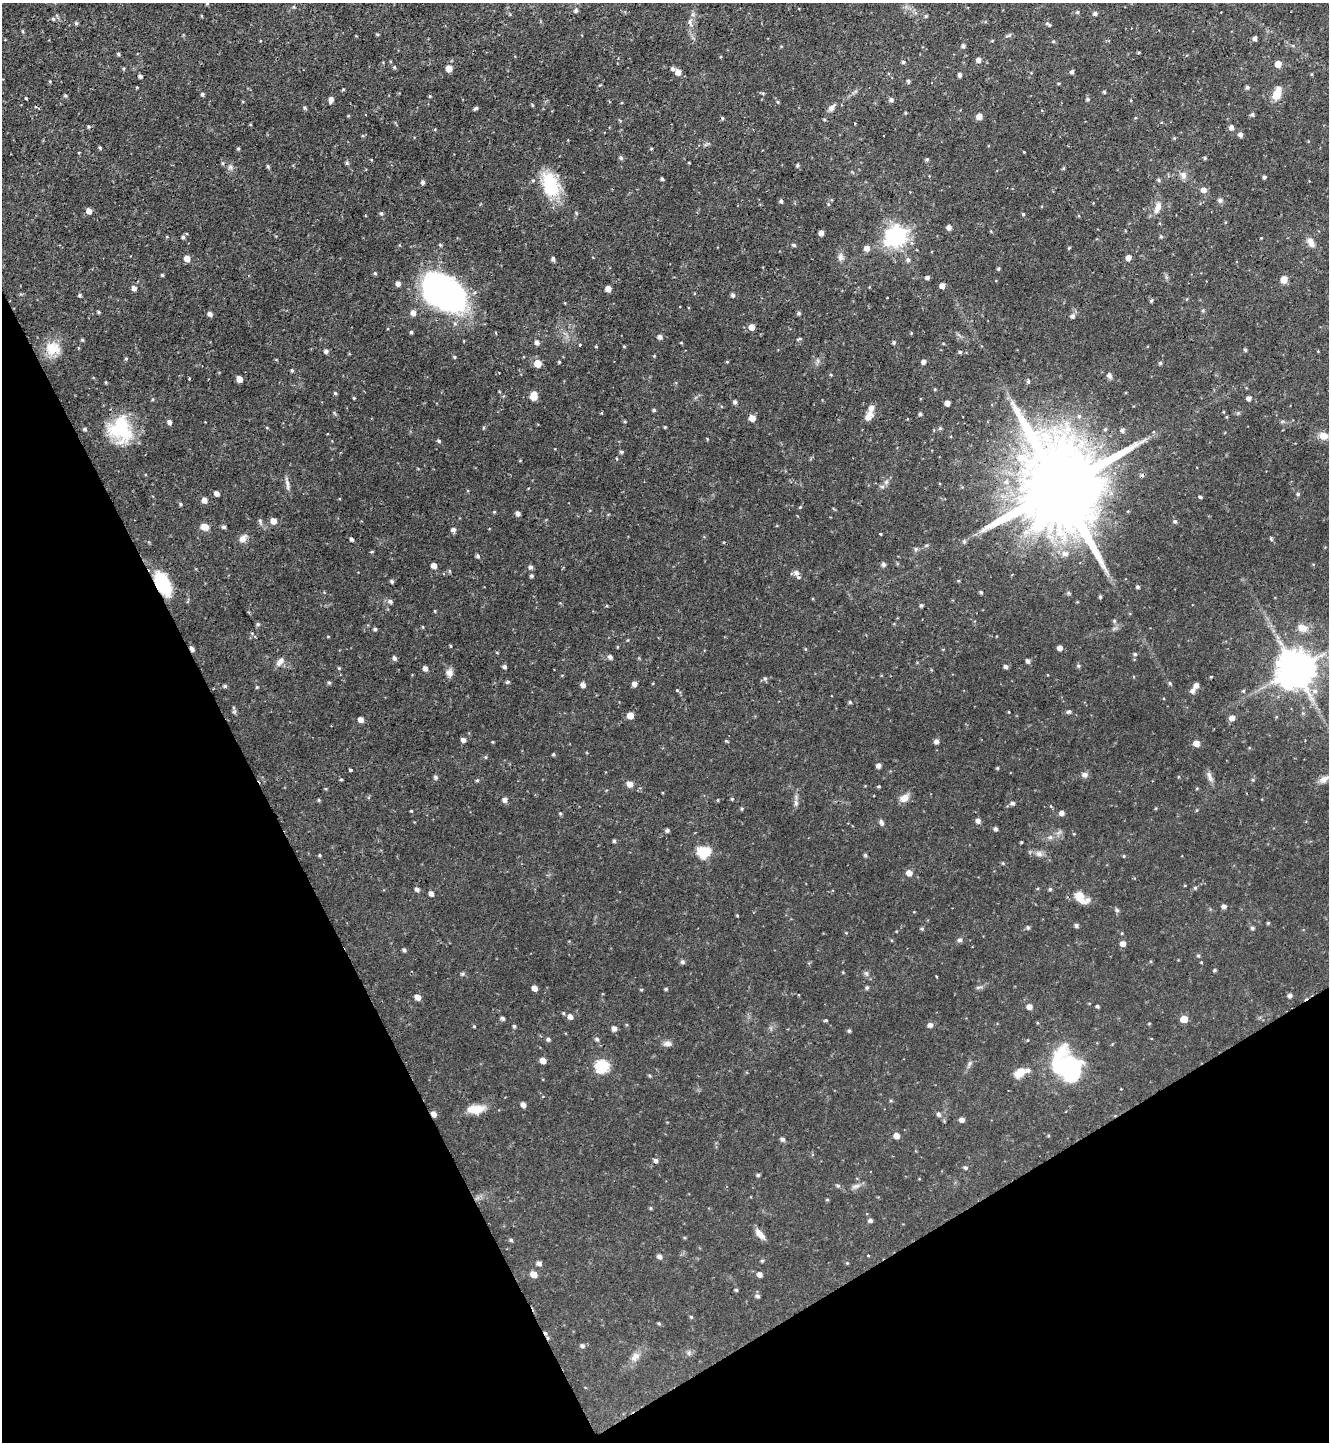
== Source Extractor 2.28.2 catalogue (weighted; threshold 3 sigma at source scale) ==
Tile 14 of 4 x 4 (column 2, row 4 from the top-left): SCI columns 1488-2814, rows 4-1443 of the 5760 x 5766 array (HDU 1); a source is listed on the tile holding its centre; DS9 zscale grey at full resolution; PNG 1331 x 1444 px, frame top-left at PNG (2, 3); no overlay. Shown black and unused: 27% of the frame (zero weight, under 2 of 3 exposures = <1% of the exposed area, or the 3 px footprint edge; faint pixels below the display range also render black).
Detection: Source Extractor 2.28.2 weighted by HDU 2 'WHT'; one run over the whole footprint, this tile lists its part. Background 0.0937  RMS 0.0056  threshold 0.0252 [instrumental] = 3 sigma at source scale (4.5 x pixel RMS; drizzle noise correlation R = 1.50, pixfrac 1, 0.05/0.05 arcsec/px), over >= 5 px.
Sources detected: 311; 5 inside a brighter object's white glare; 3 cosmic-ray / hot-pixel residue — not listed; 3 inside a brighter listed object's ellipse — not listed separately; the other 300 listed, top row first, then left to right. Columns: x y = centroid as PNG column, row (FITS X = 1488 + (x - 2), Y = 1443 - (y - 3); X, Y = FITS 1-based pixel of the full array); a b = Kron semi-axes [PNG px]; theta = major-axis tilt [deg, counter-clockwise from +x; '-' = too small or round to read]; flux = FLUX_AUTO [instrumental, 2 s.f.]
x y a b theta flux
207 3 4 4 - 0.63
576 10 5 5 - 1.1
1077 12 4 4 - 0.64
1095 14 4 4 - 1.2
926 16 4 4 - 0.64
690 22 8 4 82 1.2
76 23 5 4 - 0.67
1047 23 6 5 - 0.88
377 34 5 3 - 0.5
1009 35 8 3 29 0.78
1255 38 4 4 - 1.6
963 46 4 4 - 1.1
118 54 4 3 - 0.66
978 60 5 5 - 2
903 62 4 4 - 0.84
1278 64 5 5 - 5.2
449 69 5 5 - 4.3
672 69 6 5 - 0.92
678 72 5 5 - 2.9
1072 72 4 4 - 1.1
960 75 4 4 - 1.2
140 76 4 4 - 1.1
908 81 4 4 - 0.88
1247 87 5 4 - 0.93
343 89 5 3 - 0.53
1104 92 4 3 - 0.59
202 94 4 3 - 0.85
1277 94 14 7 68 7
65 95 4 4 - 0.64
26 98 3 2 - 0.63
1088 99 5 4 - 0.72
331 100 7 4 76 1.9
891 100 5 5 - 1.3
305 108 5 4 - 0.71
476 108 6 4 19 0.88
831 108 9 6 42 1.9
905 113 5 3 - 0.44
1252 114 5 4 - 0.87
979 117 5 5 - 3.5
722 118 4 3 - 0.56
1231 127 5 4 - 2.1
1240 135 5 4 - 1.6
100 148 4 4 - 0.55
238 149 4 4 - 0.58
651 149 4 3 - 0.48
621 158 6 4 -47 0.72
1205 158 4 4 - 0.58
927 159 5 4 - 0.69
347 163 5 4 - 0.81
797 165 4 4 - 0.65
267 166 5 3 - 0.68
1183 175 9 6 81 1.8
1264 177 4 3 - 0.93
662 179 4 3 - 0.75
1158 180 5 4 - 0.79
423 182 5 4 - 1.1
550 185 29 18 -74 21
1204 190 5 5 - 2.4
781 201 4 4 - 0.92
828 204 5 3 - 0.47
1158 206 12 8 76 3.2
89 211 5 5 - 2.7
381 213 4 4 - 0.74
576 213 5 3 - 0.5
1023 214 4 3 - 0.7
949 227 5 5 - 1.9
821 233 4 4 - 2.2
896 236 8 7 - 290
183 237 4 4 - 0.9
1161 237 5 3 - 0.61
1310 242 10 6 -62 3.2
794 245 4 4 - 0.75
867 248 5 5 - 2.8
1069 248 4 4 - 0.46
840 257 9 6 83 1.7
187 258 5 5 - 3.8
553 258 5 4 - 1.1
1128 258 5 5 - 2.6
908 260 6 5 - 1.1
998 269 4 4 - 0.65
375 273 4 4 - 0.58
162 275 4 3 - 0.55
927 277 4 4 - 1.3
1284 279 5 5 - 6
398 284 5 4 - 1.9
942 286 4 4 - 2.9
134 288 5 5 - 1.8
608 289 5 5 - 3
444 292 41 26 -28 140
80 295 5 4 - 0.68
733 295 5 4 - 1.1
887 298 3 2 - 0.37
1151 301 5 4 - 0.61
98 312 4 3 - 0.62
413 313 6 5 - 2.3
799 313 5 4 - 0.77
210 314 5 4 - 1.7
1072 316 6 5 - 1.3
752 327 5 5 - 3.5
411 332 4 4 - 0.66
660 337 5 4 - 1.5
82 340 4 4 - 0.58
537 342 5 5 - 1.7
894 342 5 4 - 0.76
579 345 4 2 - 0.46
52 349 18 14 0 8.3
1245 350 4 4 - 0.67
326 351 5 5 - 1.3
960 352 4 4 - 0.71
455 357 5 3 - 0.51
559 362 3 3 - 0.47
923 362 4 4 - 1.7
1160 363 4 4 - 0.69
537 364 5 5 - 6.8
292 370 4 4 - 0.64
1109 375 7 6 - 1.3
239 379 5 4 - 3.7
335 393 4 4 - 0.62
534 396 7 6 - 4.5
354 398 4 3 - 0.49
1249 398 4 4 - 1.6
735 402 5 4 - 1.1
947 403 4 4 - 2.7
654 410 4 4 - 0.63
920 414 4 4 - 0.8
869 416 14 8 58 3.3
1079 416 6 5 - 0.93
752 418 5 5 - 3.9
169 422 5 4 - 1.6
665 427 4 3 - 0.45
85 429 4 4 - 0.81
120 429 36 21 -26 25
1122 430 5 5 - 1.2
1323 436 11 8 0 3.8
439 441 5 4 - 0.69
621 452 5 4 - 0.75
1021 458 15 11 -17 9
1006 482 8 6 -88 2
1060 489 63 19 -63 11000
216 493 4 4 - 2
1298 494 5 4 - 0.73
1200 497 4 3 - 0.65
204 500 5 5 - 2.5
181 504 5 3 - 0.53
518 513 4 4 - 1.8
273 521 5 5 - 3.4
1175 521 6 4 -73 0.86
204 527 8 6 -4 3.7
224 527 5 4 - 0.93
453 530 5 5 - 1.4
880 534 3 3 - 0.49
242 539 10 7 55 2.5
351 539 5 3 - 0.98
1271 539 4 3 - 1.2
916 549 6 4 -90 0.73
372 552 4 3 - 0.61
478 556 5 5 - 0.88
434 565 5 4 - 2.7
883 565 6 5 - 1.1
531 567 5 5 - 1.2
796 573 9 7 -17 2.1
531 576 4 4 - 0.84
392 581 4 4 - 0.92
162 584 20 11 -62 29
1138 587 5 4 - 0.91
981 592 4 3 - 0.66
390 601 6 5 - 1.2
921 605 4 4 - 0.86
258 624 5 4 - 0.7
1302 628 14 9 -17 4.1
375 629 4 3 - 0.89
1060 648 5 4 - 2.3
192 649 6 4 -58 1.4
610 657 5 5 - 1.2
394 658 5 5 - 1.2
280 661 11 7 52 2.3
1028 661 5 4 - 1.4
1006 666 5 4 - 1.3
504 667 4 4 - 1.1
425 668 5 5 - 1.8
1295 669 13 11 -63 1300
449 673 9 9 - 2.3
765 678 6 4 -1 0.78
508 682 5 4 - 0.7
329 683 4 4 - 0.71
1170 683 5 3 - 0.57
634 684 5 5 - 2
583 685 5 4 - 1.9
1196 685 5 5 - 2.3
225 686 5 4 - 0.74
677 690 3 3 - 0.9
1193 691 7 5 73 1.7
1243 691 5 3 - 0.51
1315 691 7 6 - 1.8
850 702 5 4 - 0.65
1069 712 6 4 34 0.96
630 715 5 5 - 4.6
1232 718 5 5 - 2.6
361 720 5 4 - 2.6
463 740 5 4 - 1.7
936 741 5 5 - 1.6
1196 743 5 5 - 3.5
553 754 4 4 - 0.58
878 766 4 4 - 1.8
998 768 5 3 - 0.52
350 770 3 3 - 0.96
1085 775 7 6 - 1.6
435 777 5 5 - 0.94
1210 778 11 5 -63 1.9
1324 779 13 7 35 2.9
477 780 5 3 - 0.54
630 784 6 5 - 3.4
879 786 4 3 - 0.5
904 798 10 9 - 3.5
732 799 3 3 - 0.47
319 800 5 3 - 0.49
505 800 5 5 - 1.7
796 803 7 4 90 1.1
1013 803 5 5 - 1.1
560 813 5 3 - 0.49
1062 813 5 4 - 1.9
978 821 5 5 - 1.8
881 822 8 5 -60 1.2
995 829 4 4 - 1
667 830 4 4 - 1
614 841 4 4 - 0.78
704 852 14 12 10 11
1039 854 7 6 - 1.5
320 855 4 3 - 0.53
865 855 5 4 - 0.67
1124 856 4 3 - 0.46
909 873 5 5 - 3
1195 888 5 4 - 0.68
417 889 5 4 - 1.3
1050 889 4 4 - 0.75
431 893 5 4 - 1.6
1080 898 19 10 -52 5.2
1224 906 5 4 - 1.4
1268 923 4 4 - 0.52
1076 925 4 4 - 1.1
1028 927 5 4 - 0.79
1252 928 5 4 - 0.87
922 929 5 3 - 0.56
960 940 5 5 - 1.2
1123 944 5 5 - 2.9
404 950 4 4 - 0.86
1198 956 4 4 - 0.6
682 962 5 5 - 1.1
1215 970 4 4 - 0.62
978 987 6 4 19 0.79
534 988 5 4 - 2.6
867 988 5 4 - 0.8
666 989 4 3 - 0.62
1290 995 5 4 - 1.3
418 997 6 5 - 3.1
1097 1006 4 3 - 0.75
1029 1007 5 4 - 2.5
563 1013 5 3 - 0.46
570 1016 5 5 - 2.1
503 1018 4 4 - 1.1
1184 1019 5 5 - 5.7
930 1025 5 5 - 1.6
474 1026 4 3 - 0.42
514 1026 4 4 - 0.7
614 1028 5 4 - 1.9
849 1031 4 4 - 0.75
548 1039 4 4 - 0.93
597 1039 5 4 - 0.85
668 1043 10 6 -7 1.8
543 1061 6 5 - 2.8
970 1063 7 4 71 0.9
602 1066 6 6 - 47
1066 1067 31 23 20 40
1020 1073 14 9 44 5.3
523 1105 5 4 - 2
475 1109 20 9 4 7.3
434 1114 6 5 - 2.3
938 1114 5 5 - 1.2
962 1120 5 4 - 1.9
896 1136 5 5 - 3.5
782 1139 5 4 - 1.1
656 1160 5 5 - 1.2
965 1168 5 4 - 0.81
758 1175 5 4 - 0.75
838 1186 6 4 0 0.72
651 1208 5 3 - 0.49
870 1220 5 4 - 1.2
760 1234 13 7 -47 3.5
511 1240 5 4 - 0.66
868 1255 3 2 - 0.59
659 1256 5 5 - 1.6
539 1263 6 5 - 1.5
533 1274 6 5 - 3.8
759 1275 5 4 - 1.9
736 1290 4 4 - 0.67
757 1296 5 5 - 1.1
691 1317 4 4 - 0.54
659 1323 4 4 - 0.59
582 1346 5 5 - 1
634 1358 7 5 45 1.7
Overlapping masked pixels (flux is a lower limit): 4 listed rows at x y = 1060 489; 162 584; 192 649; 434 1114
Isophote crosses this tile's border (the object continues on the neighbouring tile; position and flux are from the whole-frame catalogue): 1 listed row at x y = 207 3
Unlisted compact peaks at least as high as the median listed source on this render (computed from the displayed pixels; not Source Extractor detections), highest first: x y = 411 811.